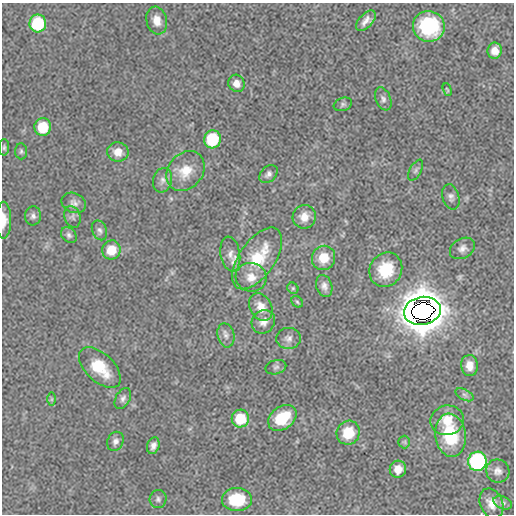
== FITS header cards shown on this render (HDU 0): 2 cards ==
NAXIS1  =                  512
NAXIS2  =                  512

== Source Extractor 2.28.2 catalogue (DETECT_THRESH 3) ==
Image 512 x 512 px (HDU 0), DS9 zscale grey, 1 PNG px = 1 image px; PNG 516 x 516 px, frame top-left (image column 1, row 512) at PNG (2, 3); each listed source drawn as its Kron ellipse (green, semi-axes under 4 px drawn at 4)
Background 1.58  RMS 36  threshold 108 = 3 sigma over >= 5 px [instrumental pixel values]
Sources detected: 62; all 62 listed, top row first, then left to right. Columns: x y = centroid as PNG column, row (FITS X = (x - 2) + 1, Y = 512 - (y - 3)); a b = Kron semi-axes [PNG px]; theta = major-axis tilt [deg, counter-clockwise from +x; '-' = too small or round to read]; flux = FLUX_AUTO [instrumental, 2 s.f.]
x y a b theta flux
157 20 14 10 -76 2.7e+04
366 21 12 6 47 1.6e+04
38 23 9 8 - 1.4e+05
429 26 16 15 - 1.5e+05
495 51 8 7 - 2.3e+04
236 83 9 8 - 1.8e+04
447 90 7 3 -73 2.9e+03
383 99 12 7 -67 1.0e+04
343 104 9 6 19 6.0e+03
43 127 9 8 - 7.3e+04
212 139 9 8 - 1.2e+05
4 147 8 5 89 5.1e+03
21 151 8 6 -85 5.7e+03
118 152 10 9 - 2.5e+04
416 170 11 6 61 6.2e+03
185 171 22 17 51 5.5e+04
268 174 10 7 44 9.7e+03
162 180 12 9 73 1.4e+04
451 197 13 8 -74 1.1e+04
74 203 12 9 -25 1.4e+04
33 216 9 8 - 9.9e+03
72 217 11 8 -71 8.2e+03
304 217 12 11 - 2.8e+04
4 220 18 7 90 2.9e+04
99 230 10 7 -66 8.5e+03
69 235 9 6 -46 7.6e+03
462 248 13 10 31 1.5e+04
111 250 9 9 - 4.9e+04
230 254 17 9 -80 2.0e+04
257 258 35 18 55 1.0e+05
324 258 12 11 - 4.8e+04
386 270 18 16 58 8.0e+04
251 277 15 14 - 3.1e+04
324 286 11 8 -73 1.3e+04
293 288 6 5 - 4.1e+03
297 302 6 5 - 4.4e+03
261 307 15 10 -61 2.8e+04
422 311 18 14 10 2.2e+07
263 322 12 11 - 2.0e+04
226 335 12 8 -77 1.2e+04
288 338 12 10 5 1.3e+04
469 365 10 8 -84 2.3e+04
276 367 10 7 16 7.0e+03
100 368 25 14 -44 8.1e+04
465 395 10 5 -27 6.5e+03
123 398 11 7 60 9.4e+03
52 399 7 4 90 3.5e+03
282 418 15 11 36 8.0e+04
240 419 9 8 - 7.4e+04
447 420 17 14 11 4.5e+04
348 433 12 11 - 6.1e+04
450 435 22 15 -81 1.2e+05
115 441 10 8 67 1.1e+04
404 442 6 6 - 4.3e+03
153 446 8 6 72 1.1e+04
477 461 9 9 - 3.6e+05
398 469 8 8 - 2.9e+04
498 471 12 11 - 1.4e+04
158 499 9 8 - 8.9e+03
237 500 15 11 2 1.1e+05
491 503 15 11 -68 2.4e+04
503 503 10 6 -23 6.8e+03
At the frame edge (FLAGS 8, measured only in part): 1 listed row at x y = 4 220